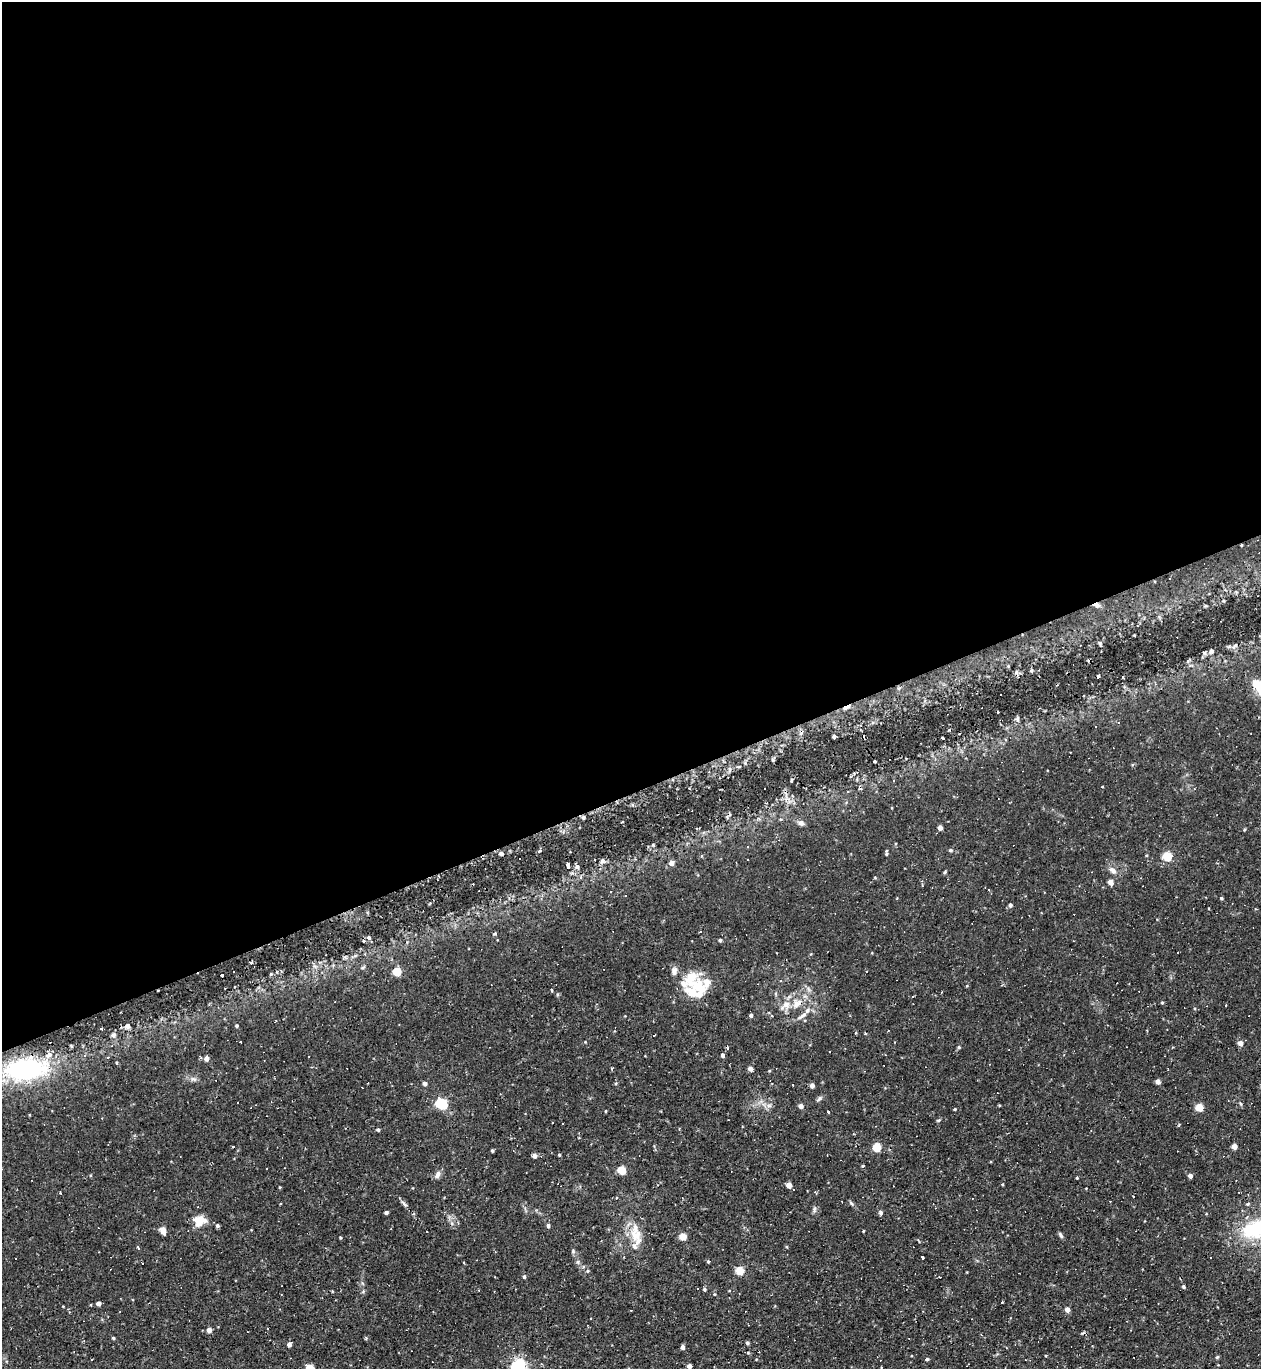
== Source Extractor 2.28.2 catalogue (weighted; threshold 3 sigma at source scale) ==
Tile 2 of 4 x 4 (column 2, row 1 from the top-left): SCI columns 1403-2661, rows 4102-5468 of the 5452 x 5468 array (HDU 1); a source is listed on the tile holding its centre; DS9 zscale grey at full resolution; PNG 1263 x 1371 px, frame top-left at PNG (2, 2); no overlay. Shown black and unused: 58% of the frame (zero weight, under 2 of 3 exposures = <1% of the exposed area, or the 3 px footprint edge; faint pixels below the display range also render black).
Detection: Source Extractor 2.28.2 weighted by HDU 2 'WHT'; one run over the whole footprint, this tile lists its part. Background 0.0324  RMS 0.0034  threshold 0.0155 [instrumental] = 3 sigma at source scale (4.5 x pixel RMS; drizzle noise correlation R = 1.50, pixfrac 1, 0.05/0.05 arcsec/px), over >= 5 px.
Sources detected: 186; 38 cosmic-ray / hot-pixel residue — not listed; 8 inside a brighter listed object's ellipse — not listed separately; the other 140 listed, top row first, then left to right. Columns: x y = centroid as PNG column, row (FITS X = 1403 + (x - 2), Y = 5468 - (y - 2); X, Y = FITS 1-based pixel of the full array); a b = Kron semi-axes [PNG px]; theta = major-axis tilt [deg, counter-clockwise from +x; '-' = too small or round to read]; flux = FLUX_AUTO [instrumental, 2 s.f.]
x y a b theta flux
1241 545 3 2 - 0.27
1096 605 9 5 -7 1.4
1235 646 10 4 49 0.76
1212 651 5 5 - 0.56
1190 659 6 4 52 0.48
1256 684 13 9 -77 3.7
899 688 5 4 - 0.69
846 708 13 5 27 1.2
1017 719 6 5 - 0.64
1096 727 3 3 - 3.4
834 736 4 3 - 0.6
1006 740 4 3 - 0.34
745 763 6 4 -73 0.44
791 781 3 2 - 0.56
1102 786 3 3 - 0.64
1194 789 4 2 - 0.22
848 792 4 2 - 0.31
632 804 3 3 - 2.1
583 817 5 4 - 0.5
622 822 3 2 - 0.56
801 823 8 7 - 1.1
940 828 4 4 - 2
747 846 3 3 - 0.31
950 850 5 4 - 0.47
539 851 4 4 - 0.88
887 851 6 3 71 0.33
501 854 6 5 - 0.65
1167 856 5 5 - 17
520 858 2 2 - 0.43
602 861 7 6 - 0.92
672 863 5 4 - 2.1
568 865 5 3 - 1.2
577 867 7 5 -72 0.96
1113 870 11 7 -45 1.5
875 878 5 3 - 0.28
1111 882 4 4 - 3.1
989 889 4 3 - 0.35
611 892 3 2 - 0.26
1025 896 4 2 - 0.23
1221 898 4 3 - 0.49
1010 905 5 4 - 0.75
701 931 3 3 - 2.2
495 934 5 4 - 0.47
369 938 5 3 - 0.45
720 940 4 4 - 0.56
365 954 4 4 - 0.38
363 967 6 3 19 0.42
397 972 5 5 - 14
222 975 3 3 - 6.8
691 980 27 25 59 10
781 981 4 3 - 0.32
552 990 4 3 - 0.32
913 996 3 3 - 0.89
1162 1002 4 3 - 0.35
797 1003 14 12 52 4
1225 1006 3 3 - 0.51
751 1015 4 4 - 0.75
802 1016 18 5 35 2
237 1026 4 4 - 0.45
127 1027 9 4 -89 0.71
101 1028 4 3 - 0.31
1147 1031 3 3 - 0.29
856 1033 4 2 - 0.34
113 1035 7 5 54 0.76
241 1042 3 3 - 0.5
1240 1043 5 5 - 1.9
959 1047 4 4 - 0.43
723 1055 4 4 - 0.88
108 1057 4 3 - 0.37
200 1057 5 3 - 0.47
206 1058 4 4 - 2
25 1069 42 21 6 43
750 1069 4 4 - 1.5
193 1079 9 3 -5 0.84
1158 1082 4 4 - 2
425 1083 4 4 - 1.2
792 1085 2 2 - 0.23
812 1085 4 4 - 1.7
439 1098 3 3 - 3.5
819 1099 8 5 52 0.71
441 1104 8 5 -20 30
801 1106 4 4 - 1.8
1199 1107 5 4 - 8.8
955 1109 4 3 - 0.34
606 1111 4 2 - 0.25
828 1112 3 3 - 1
552 1122 2 2 - 0.23
378 1130 4 4 - 0.56
1091 1130 3 2 - 0.24
1234 1146 4 4 - 3.4
877 1147 5 4 - 14
492 1150 3 3 - 0.5
559 1155 3 3 - 0.41
534 1156 4 4 - 1.7
862 1166 3 3 - 0.66
622 1170 5 5 - 13
437 1175 13 4 52 1.2
1190 1176 4 4 - 1.7
1077 1178 3 3 - 0.27
789 1185 5 4 - 3.6
793 1189 3 3 - 7.4
60 1192 3 2 - 0.28
404 1204 10 4 -48 1
814 1209 7 4 89 0.66
880 1212 4 3 - 1.5
386 1213 4 3 - 0.65
200 1220 16 12 11 4.4
217 1226 5 4 - 0.63
548 1226 4 4 - 0.96
1254 1230 29 21 9 21
163 1231 7 5 -73 2.4
863 1231 4 2 - 0.25
636 1235 21 16 -67 6.7
1061 1235 8 4 -59 0.7
340 1237 4 3 - 0.3
683 1237 5 4 - 7.6
138 1247 3 3 - 2.2
573 1251 6 5 - 0.55
922 1257 3 3 - 0.86
708 1261 4 3 - 0.47
464 1262 3 2 - 0.26
143 1263 3 3 - 0.65
740 1271 5 5 - 12
524 1277 4 3 - 0.52
1183 1286 5 4 - 0.48
697 1288 2 2 - 0.34
704 1289 5 4 - 0.53
1001 1302 3 3 - 1.6
99 1303 4 4 - 1.7
1067 1310 4 4 - 2.1
209 1330 4 4 - 2.2
113 1338 4 3 - 0.44
747 1343 5 4 - 0.55
289 1345 4 4 - 1.4
683 1347 4 3 - 1.3
1217 1357 5 5 - 0.38
927 1359 4 3 - 0.47
518 1366 6 6 - 76
689 1366 5 4 - 1.6
310 1368 5 4 - 11
Overlapping masked pixels (flux is a lower limit): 5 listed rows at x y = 1241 545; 1096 605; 846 708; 583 817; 25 1069
Isophote crosses this tile's border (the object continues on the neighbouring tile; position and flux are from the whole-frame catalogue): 4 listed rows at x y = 1254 1230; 518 1366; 689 1366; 310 1368
Unlisted compact peaks at least as high as the median listed source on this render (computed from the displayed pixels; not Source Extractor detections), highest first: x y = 1223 601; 851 1203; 938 1120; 578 1262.